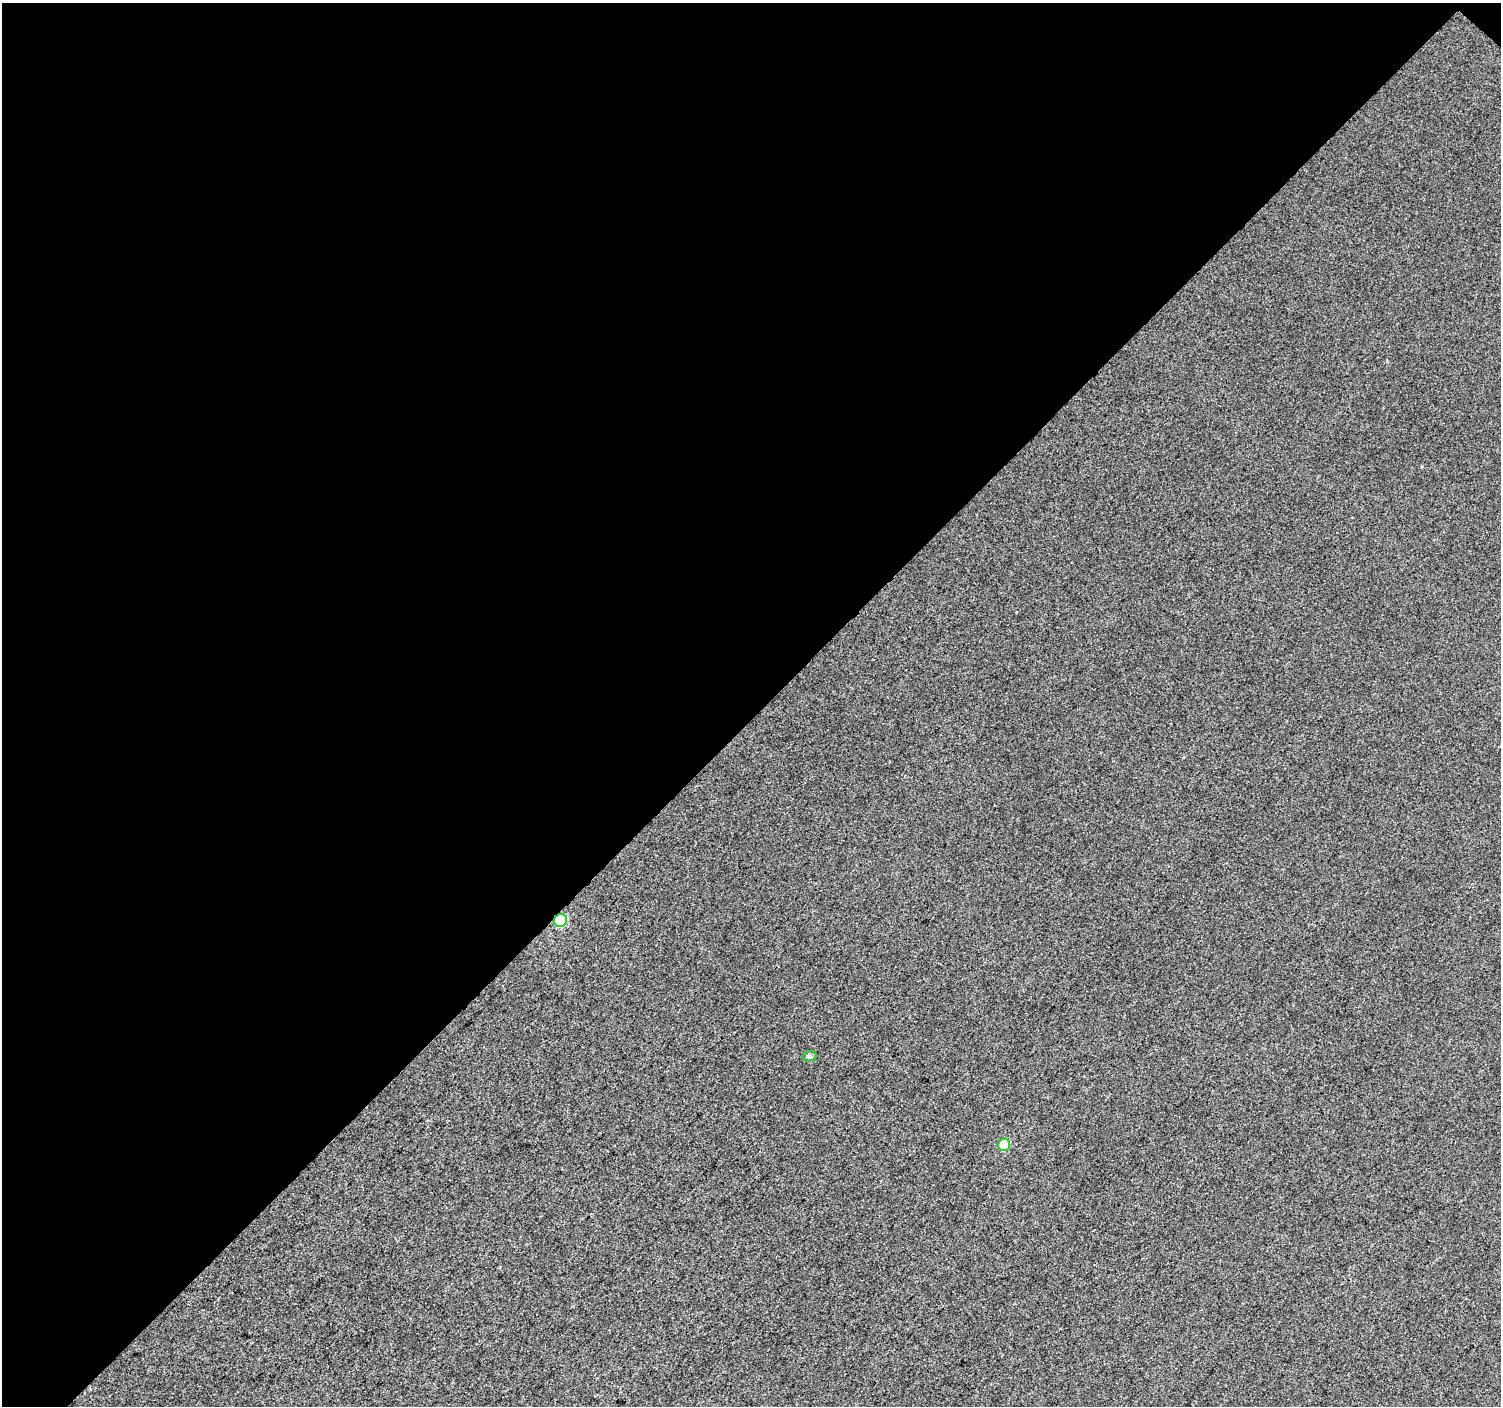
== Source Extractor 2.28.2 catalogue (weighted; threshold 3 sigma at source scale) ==
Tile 1 of 2 x 2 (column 1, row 1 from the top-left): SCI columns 3-1501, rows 1511-2914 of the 3001 x 3002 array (HDU 1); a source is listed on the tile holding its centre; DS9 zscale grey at full resolution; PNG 1503 x 1408 px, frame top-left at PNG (2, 3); each listed source drawn as its Kron ellipse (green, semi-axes under 4 px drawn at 4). Shown black and unused: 51% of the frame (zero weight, under 3 of 4 exposures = <1% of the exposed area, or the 3 px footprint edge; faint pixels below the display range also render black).
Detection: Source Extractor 2.28.2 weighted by HDU 2 'WHT'; one run over the whole footprint, this tile lists its part. Background 0.0154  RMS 0.011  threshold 0.0501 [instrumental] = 3 sigma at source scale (4.5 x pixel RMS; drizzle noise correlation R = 1.50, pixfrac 1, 0.0396/0.0396 arcsec/px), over >= 5 px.
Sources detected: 3; all 3 listed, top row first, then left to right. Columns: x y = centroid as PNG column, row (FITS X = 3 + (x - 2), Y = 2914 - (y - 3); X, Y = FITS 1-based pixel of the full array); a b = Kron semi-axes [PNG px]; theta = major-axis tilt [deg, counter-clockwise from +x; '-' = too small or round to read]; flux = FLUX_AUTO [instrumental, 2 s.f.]
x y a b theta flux
561 920 7 6 - 61
810 1056 7 5 14 2.2
1004 1145 6 6 - 27
Overlapping masked pixels (flux is a lower limit): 1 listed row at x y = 561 920